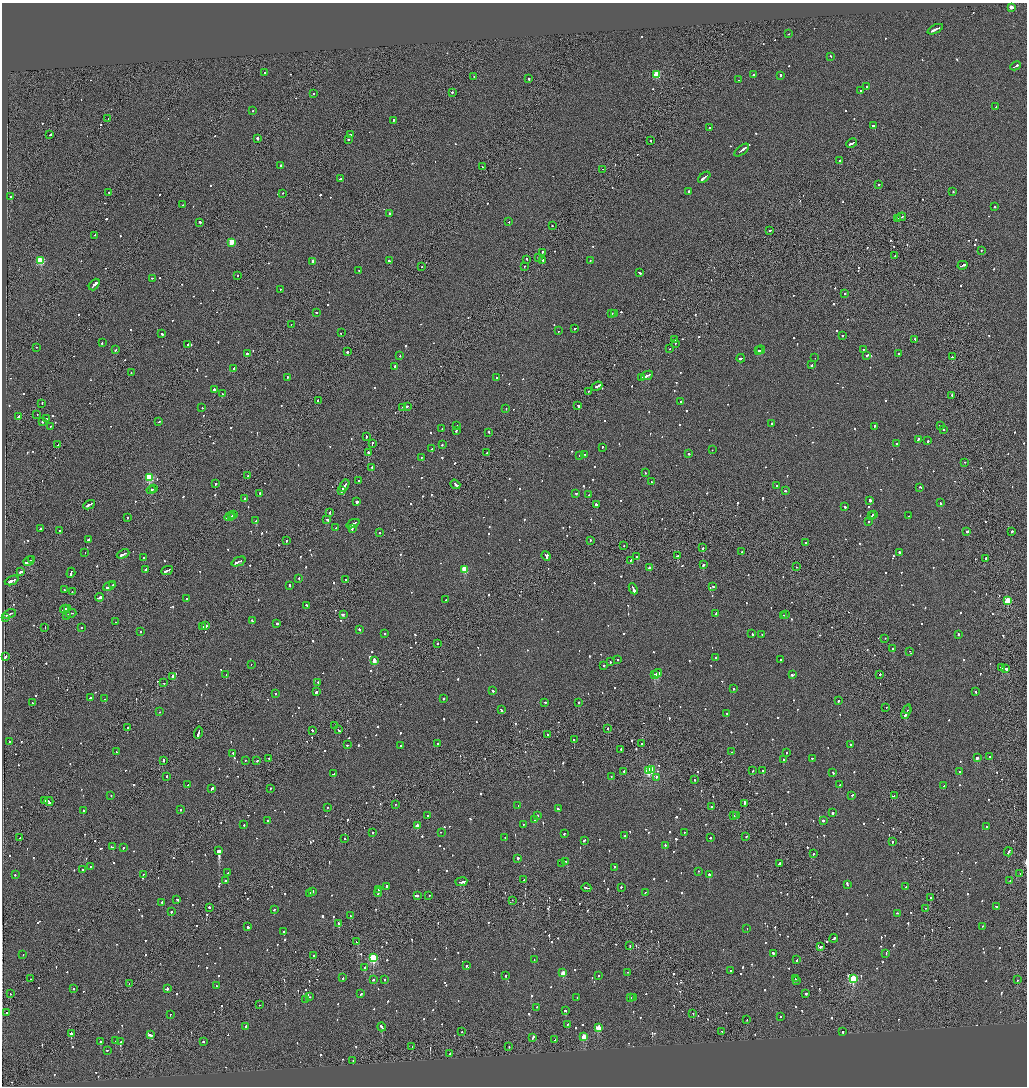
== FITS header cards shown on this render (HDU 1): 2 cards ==
NAXIS1  =                 2050
NAXIS2  =                 2168

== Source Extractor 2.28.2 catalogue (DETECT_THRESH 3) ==
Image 2050 x 2168 px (HDU 1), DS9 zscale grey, zoomed out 1/2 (1 PNG px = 2 x 2 image px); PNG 1029 x 1088 px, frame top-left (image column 2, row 2167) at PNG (2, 3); each listed source drawn as its Kron ellipse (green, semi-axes under 4 px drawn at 4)
Background -0.0711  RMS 0.067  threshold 0.201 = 3 sigma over >= 5 px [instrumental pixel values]
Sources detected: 1255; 49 cannot appear on this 1/2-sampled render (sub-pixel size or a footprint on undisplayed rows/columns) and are neither listed nor drawn; of the other 1206, the 500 brightest by FLUX_AUTO listed and drawn (706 fainter detections omitted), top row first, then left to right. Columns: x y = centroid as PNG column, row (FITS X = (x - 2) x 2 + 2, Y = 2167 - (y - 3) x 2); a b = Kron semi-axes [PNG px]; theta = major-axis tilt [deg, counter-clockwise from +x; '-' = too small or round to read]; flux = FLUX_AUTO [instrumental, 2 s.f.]
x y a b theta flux
1011 7 3 2 - 110
935 29 8 2 26 680
788 34 2 2 - 96
830 56 3 2 - 110
1015 66 5 2 - 290
265 72 2 2 - 93
657 75 3 3 - 630
754 75 2 2 - 470
781 75 2 2 - 190
474 76 2 2 - 91
528 79 2 2 - 120
738 80 2 2 - 92
866 87 2 2 - 87
861 90 2 2 - 130
452 92 2 2 - 450
313 93 2 2 - 110
996 107 2 2 - 100
253 111 2 2 - 89
108 118 2 1 - 120
394 120 2 2 - 290
874 126 3 2 - 460
709 127 2 2 - 150
50 135 3 2 - 270
350 135 3 2 - 170
257 138 2 2 - 1600
348 139 2 2 - 120
651 141 2 2 - 88
852 143 6 2 26 520
742 150 9 2 38 840
839 161 2 2 - 910
281 165 3 2 - 170
482 167 2 2 - 150
602 169 2 1 - 100
704 177 7 2 39 570
341 179 3 2 - 340
879 184 2 2 - 310
688 191 2 2 - 220
109 192 2 2 - 190
953 192 2 2 - 100
283 193 2 2 - 100
11 197 2 2 - 120
183 205 2 2 - 93
995 207 2 2 - 420
389 213 2 2 - 200
901 217 5 2 - 320
898 218 2 2 - 140
200 222 2 2 - 190
509 222 2 1 - 100
552 225 2 2 - 130
770 230 2 2 - 180
95 235 2 1 - 90
232 242 3 3 - 430
981 250 2 2 - 110
542 252 3 2 - 150
895 256 2 2 - 97
538 258 2 2 - 180
526 259 2 2 - 140
543 260 2 2 - 240
41 261 3 3 - 850
312 261 4 2 - 220
389 261 3 2 - 210
590 261 2 1 - 130
962 265 5 2 - 300
524 266 2 1 - 750
422 267 2 1 - 110
359 271 2 2 - 89
639 272 3 2 - 210
237 275 2 2 - 97
152 278 2 1 - 95
94 284 7 2 49 600
280 289 2 2 - 190
844 293 2 2 - 110
317 313 2 2 - 120
612 313 2 2 - 170
615 313 3 2 - 150
291 325 2 1 - 180
575 328 3 1 - 110
558 331 2 1 - 520
341 333 2 2 - 100
162 334 3 2 - 170
842 336 2 2 - 110
915 339 2 2 - 94
675 340 2 2 - 130
102 343 2 2 - 100
675 343 2 1 - 120
188 344 2 2 - 270
36 347 2 1 - 220
670 349 2 2 - 100
863 349 2 2 - 170
115 350 2 2 - 100
761 350 4 2 - 340
758 351 3 2 - 230
347 352 2 2 - 140
247 353 2 2 - 270
899 354 2 2 - 230
400 355 2 2 - 120
867 355 2 2 - 110
952 357 2 2 - 150
741 358 4 2 - 270
815 358 2 1 - 94
811 365 2 2 - 100
394 366 3 2 - 300
234 368 3 2 - 140
131 373 3 2 - 210
647 375 6 2 25 720
287 377 2 2 - 310
497 378 2 2 - 210
642 378 2 2 - 180
597 386 5 2 - 680
214 390 2 2 - 1700
588 391 2 1 - 180
222 394 2 1 - 91
952 395 2 2 - 170
318 400 2 1 - 180
680 402 3 2 - 110
42 403 2 2 - 120
578 405 3 2 - 270
407 406 2 1 - 150
403 407 2 2 - 410
202 408 2 2 - 160
506 408 2 2 - 97
37 415 2 1 - 100
18 417 3 2 - 360
46 419 2 2 - 94
42 422 2 2 - 310
159 422 2 2 - 94
772 423 2 2 - 140
940 425 2 1 - 99
51 426 4 2 - 510
457 426 2 2 - 290
875 426 3 2 - 180
442 428 2 1 - 130
943 429 2 2 - 110
456 431 3 2 - 100
489 432 2 2 - 91
366 436 2 2 - 770
918 439 4 2 - 130
928 441 2 2 - 120
372 443 3 1 - 150
58 444 2 2 - 290
897 444 2 2 - 110
442 445 2 2 - 91
602 447 2 2 - 130
432 449 2 2 - 100
712 450 2 1 - 97
368 452 2 2 - 560
487 453 2 2 - 270
584 454 2 2 - 290
689 454 2 2 - 540
579 455 2 2 - 120
422 457 2 1 - 240
965 462 2 1 - 190
371 467 3 1 - 370
645 473 2 2 - 91
248 476 2 2 - 130
149 478 3 3 - 920
359 480 2 1 - 120
651 482 2 2 - 120
215 484 2 2 - 1300
455 484 5 2 - 420
344 486 6 2 59 440
777 486 2 2 - 130
920 487 3 2 - 99
154 489 2 1 - 250
151 490 4 2 - 370
341 491 4 2 - 280
786 491 2 2 - 94
260 493 2 2 - 520
576 493 2 2 - 110
588 495 2 2 - 100
245 498 2 1 - 110
870 500 3 2 - 670
357 502 2 2 - 1700
940 503 2 2 - 120
596 504 2 2 - 560
89 505 6 2 28 550
845 507 3 2 - 100
330 512 3 2 - 110
234 514 2 2 - 610
874 514 2 2 - 130
232 516 2 1 - 160
872 516 2 2 - 170
909 516 2 1 - 200
128 517 2 2 - 180
229 517 5 2 - 340
327 520 3 2 - 360
255 521 3 2 - 120
868 522 2 2 - 170
353 524 7 2 23 500
335 528 2 2 - 160
40 529 2 2 - 290
352 529 2 2 - 98
59 530 2 2 - 130
967 531 2 2 - 130
1012 531 2 2 - 410
380 533 2 2 - 110
88 539 3 2 - 550
286 540 2 2 - 96
590 540 2 2 - 150
806 542 2 2 - 110
624 546 2 1 - 96
703 548 2 2 - 390
85 552 2 2 - 100
741 552 2 1 - 110
900 552 3 2 - 360
123 554 7 2 25 420
546 556 5 2 - 350
678 556 3 2 - 810
637 557 2 2 - 240
143 558 2 2 - 120
986 558 2 2 - 140
32 559 2 1 - 360
631 560 2 2 - 110
29 561 5 2 - 930
238 561 7 2 23 520
703 565 3 2 - 180
649 567 2 2 - 360
796 567 2 1 - 260
145 569 3 2 - 250
465 569 3 3 - 580
167 570 6 2 24 360
21 571 4 2 - 390
71 573 5 2 - 250
299 578 2 2 - 300
12 580 7 2 23 840
345 580 2 2 - 450
112 585 2 1 - 140
109 586 6 2 24 470
290 586 3 2 - 130
713 586 2 2 - 110
633 589 6 2 -66 690
64 590 2 2 - 180
72 592 2 1 - 120
99 597 4 2 - 290
187 599 2 2 - 480
445 600 2 1 - 140
1008 601 3 3 - 570
307 605 3 2 - 120
67 608 2 1 - 120
65 609 4 2 - 340
71 613 5 1 - 300
716 613 2 2 - 95
9 614 7 2 23 410
343 614 3 2 - 200
784 615 2 1 - 150
786 615 2 2 - 130
66 616 2 2 - 130
5 618 2 2 - 130
252 621 3 2 - 190
115 622 2 1 - 110
277 623 2 2 - 460
205 626 2 1 - 300
45 627 2 1 - 180
202 627 2 2 - 110
82 628 2 2 - 96
359 630 3 2 - 140
140 631 2 2 - 150
385 633 2 2 - 220
752 634 3 2 - 250
762 634 2 1 - 98
958 634 2 2 - 160
885 638 2 2 - 100
437 644 3 2 - 160
893 648 2 2 - 140
909 651 2 1 - 210
5 657 4 2 - 160
715 657 2 2 - 97
374 660 4 2 - 270
617 660 2 1 - 250
780 660 2 2 - 150
610 662 2 2 - 100
251 664 2 1 - 340
604 665 2 2 - 220
1001 667 3 2 - 250
1006 669 3 2 - 310
658 673 4 2 - 3500
226 674 2 2 - 200
654 674 2 1 - 1600
880 674 2 2 - 180
793 675 3 2 - 150
173 676 3 2 - 120
318 682 2 2 - 110
164 683 2 2 - 100
733 688 2 2 - 110
492 690 3 2 - 150
316 692 3 2 - 230
976 692 2 2 - 110
275 694 2 1 - 220
90 698 2 2 - 180
105 699 3 2 - 140
443 699 2 2 - 140
838 701 2 1 - 290
545 702 2 1 - 160
579 702 2 1 - 280
33 703 2 2 - 150
886 707 2 1 - 92
501 710 3 2 - 170
908 710 2 1 - 300
159 712 2 2 - 98
906 712 8 2 68 760
727 714 2 2 - 190
335 726 2 2 - 350
127 728 2 1 - 240
608 728 2 1 - 170
312 730 2 2 - 210
338 730 3 2 - 170
198 732 6 1 76 580
548 735 2 2 - 120
574 739 2 2 - 210
9 741 2 2 - 92
438 744 2 2 - 750
641 744 2 2 - 240
851 744 2 2 - 140
347 745 2 1 - 220
401 745 2 1 - 120
621 749 2 1 - 280
116 752 2 2 - 110
732 752 3 2 - 200
233 753 2 2 - 240
786 753 2 2 - 230
990 757 2 2 - 100
269 758 2 1 - 130
812 758 2 2 - 110
977 758 3 2 - 91
784 759 2 2 - 89
163 760 3 2 - 110
245 760 2 1 - 90
257 761 2 2 - 96
649 770 4 3 - 1700
651 770 2 2 - 240
763 770 2 2 - 530
624 771 2 2 - 120
752 771 2 2 - 95
960 771 2 2 - 93
833 773 2 2 - 150
333 774 3 2 - 240
167 776 2 2 - 400
611 776 2 2 - 150
656 777 2 2 - 350
694 780 2 2 - 150
188 785 3 2 - 180
840 785 3 2 - 210
944 786 2 2 - 200
212 788 3 2 - 320
270 788 2 2 - 110
111 795 2 1 - 200
852 795 2 2 - 140
894 796 2 2 - 120
44 801 2 2 - 340
49 801 5 2 - 220
744 803 3 1 - 410
395 804 2 1 - 100
518 805 2 2 - 120
712 806 2 2 - 400
327 807 2 2 - 130
558 809 3 2 - 210
83 810 2 2 - 500
180 810 2 2 - 180
833 813 2 2 - 450
427 815 2 2 - 160
538 816 2 1 - 110
733 816 3 2 - 200
737 816 2 2 - 120
268 820 2 2 - 110
535 820 3 2 - 180
823 820 2 2 - 270
523 824 2 2 - 92
244 825 2 2 - 140
417 826 3 2 - 190
986 827 2 2 - 180
441 832 2 2 - 100
684 832 2 1 - 91
372 833 2 2 - 280
564 834 2 2 - 98
625 836 2 2 - 190
505 837 2 2 - 140
710 837 2 2 - 93
746 837 2 2 - 160
19 838 2 2 - 90
344 839 2 2 - 92
584 840 2 2 - 140
893 842 2 2 - 550
665 845 2 2 - 390
112 847 4 2 - 290
123 848 2 2 - 160
219 851 3 2 - 14000
1008 852 4 2 - 230
813 854 2 2 - 130
518 858 2 2 - 410
566 861 4 2 - 210
562 863 2 1 - 110
779 864 3 2 - 350
90 866 2 2 - 100
614 868 4 2 - 130
83 870 2 2 - 170
699 871 2 2 - 110
228 873 2 2 - 130
1020 873 2 2 - 90
15 874 2 2 - 110
143 874 2 2 - 140
709 874 2 2 - 540
524 880 2 2 - 170
225 881 2 2 - 200
1010 881 2 1 - 140
461 882 6 2 7 580
847 884 3 2 - 280
386 886 2 2 - 540
621 887 2 2 - 110
906 887 2 2 - 96
586 888 5 2 - 640
378 890 3 2 - 170
313 891 2 2 - 99
645 892 2 2 - 140
310 893 2 2 - 130
378 893 4 2 - 260
429 895 2 2 - 92
417 896 3 2 - 840
930 898 2 2 - 200
177 899 3 2 - 290
512 900 2 1 - 96
162 902 2 2 - 650
996 906 2 2 - 91
209 907 2 2 - 470
925 908 2 2 - 95
274 909 2 2 - 98
171 912 2 2 - 180
897 913 2 2 - 110
350 915 2 2 - 120
339 923 3 2 - 480
982 926 2 2 - 95
248 927 2 2 - 760
747 928 2 1 - 160
284 931 2 2 - 120
834 938 4 2 - 210
357 942 3 2 - 160
630 946 3 1 - 160
821 946 3 2 - 170
773 953 2 2 - 350
886 953 2 2 - 110
23 954 2 2 - 120
313 955 2 2 - 100
373 958 3 3 - 1200
534 960 2 2 - 120
797 960 2 2 - 120
466 966 2 2 - 150
364 968 2 2 - 110
730 971 2 2 - 130
627 972 2 2 - 89
563 973 3 2 - 330
506 975 2 2 - 340
598 975 2 2 - 88
343 978 2 2 - 120
31 979 2 2 - 100
373 979 3 2 - 150
795 979 2 1 - 140
853 979 4 3 - 1100
384 980 2 2 - 110
797 980 2 2 - 91
1017 980 2 2 - 120
129 984 2 1 - 310
216 986 2 2 - 94
73 988 2 2 - 340
167 988 2 2 - 270
806 993 2 2 - 650
10 994 2 1 - 140
361 994 2 2 - 100
310 997 2 1 - 100
577 997 2 2 - 210
634 997 2 2 - 130
631 998 2 2 - 110
306 999 2 1 - 240
259 1005 2 1 - 110
536 1007 2 2 - 96
565 1010 3 2 - 180
6 1012 2 2 - 130
693 1013 2 1 - 140
170 1015 2 2 - 92
780 1016 2 1 - 120
747 1020 2 1 - 110
567 1024 2 2 - 140
246 1026 2 2 - 200
382 1027 4 2 - 340
598 1027 3 3 - 380
722 1031 2 1 - 100
462 1032 2 2 - 150
843 1032 2 1 - 360
71 1033 2 1 - 1200
150 1035 4 2 - 210
584 1036 3 2 - 290
533 1037 4 2 - 220
555 1039 2 1 - 150
115 1041 2 2 - 120
100 1042 2 2 - 120
121 1042 3 2 - 2400
203 1042 2 2 - 180
412 1046 2 1 - 89
509 1047 2 2 - 92
107 1050 2 2 - 180
450 1054 2 2 - 87
353 1060 2 2 - 120
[706 fainter detections neither listed nor drawn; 49 sub-pixel or undisplayed-footprint detections neither listed nor drawn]